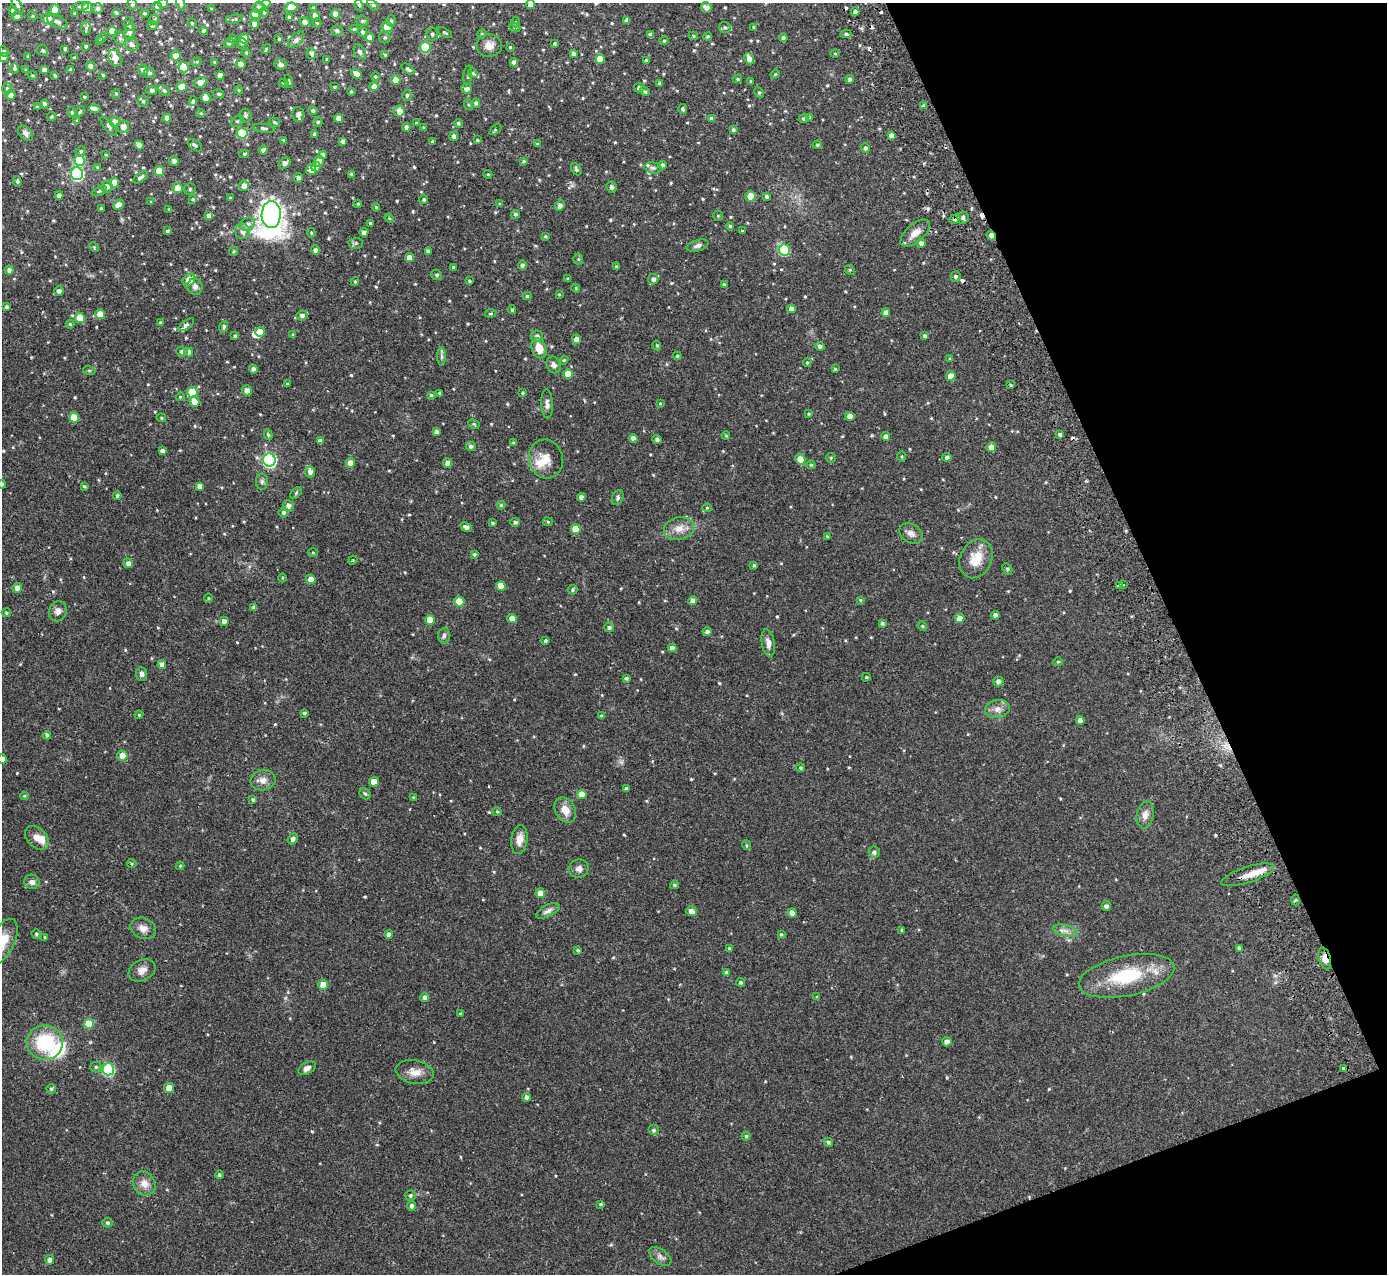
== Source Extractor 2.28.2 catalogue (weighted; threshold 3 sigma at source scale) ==
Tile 12 of 4 x 4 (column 4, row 3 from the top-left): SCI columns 4210-5594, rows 1453-2724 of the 5648 x 5578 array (HDU 1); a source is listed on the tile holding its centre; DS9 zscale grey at full resolution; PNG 1389 x 1276 px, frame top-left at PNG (2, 3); each listed source drawn as its Kron ellipse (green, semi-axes under 4 px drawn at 4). Shown black and unused: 19% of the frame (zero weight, under 2 of 3 exposures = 3% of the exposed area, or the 3 px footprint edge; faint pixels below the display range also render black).
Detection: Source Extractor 2.28.2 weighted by HDU 2 'WHT'; one run over the whole footprint, this tile lists its part. Background 0.096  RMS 0.006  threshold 0.027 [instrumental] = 3 sigma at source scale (4.5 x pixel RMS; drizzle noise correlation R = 1.50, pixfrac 1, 0.05/0.05 arcsec/px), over >= 5 px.
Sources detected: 656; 1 inside a brighter object's white glare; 9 cosmic-ray / hot-pixel residue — neither listed nor drawn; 15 inside a brighter listed object's ellipse — not listed separately; of the other 631, all 500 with FLUX_AUTO >= 0.587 (the completeness limit of this list) listed and drawn (131 fainter detections not listed), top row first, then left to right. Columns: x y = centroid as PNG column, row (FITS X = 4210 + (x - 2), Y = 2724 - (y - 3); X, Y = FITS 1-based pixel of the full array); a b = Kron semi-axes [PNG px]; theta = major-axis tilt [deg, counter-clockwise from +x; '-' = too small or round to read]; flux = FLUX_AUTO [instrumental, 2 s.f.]
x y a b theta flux
163 3 5 5 - 1.5
181 3 7 4 -72 1.3
132 4 6 4 -75 0.97
266 4 4 3 - 0.61
531 4 4 4 - 3.2
359 5 5 4 - 0.77
373 5 7 4 -44 0.79
18 6 9 4 -60 1.5
157 6 5 4 - 1.6
81 7 8 4 6 1.3
259 7 6 5 - 2.3
291 7 6 5 - 11
706 7 5 5 - 3.1
87 8 5 5 - 10
97 8 5 5 - 1.4
313 8 4 3 - 0.88
211 9 3 3 - 0.67
55 10 5 5 - 6.4
13 11 4 4 - 1.2
264 12 5 4 - 0.86
855 12 4 4 - 1.9
75 13 4 3 - 0.78
116 13 4 3 - 0.82
145 13 4 3 - 0.71
255 14 5 4 - 8.1
335 14 4 4 - 4.1
17 16 5 4 - 1.3
33 16 4 3 - 0.6
315 16 5 4 - 2.5
289 17 4 4 - 0.91
48 18 6 5 - 4.3
234 19 8 4 11 0.89
154 20 5 4 - 0.72
627 20 4 4 - 2.5
362 21 6 5 - 1
391 21 5 5 - 1
57 22 11 5 -23 2.4
305 22 5 4 - 2.2
516 22 5 3 - 0.59
192 23 4 4 - 0.66
317 23 4 4 - 0.63
129 24 7 5 -82 1.7
255 24 4 4 - 3.5
153 26 5 4 - 0.74
387 27 5 5 - 14
515 27 6 4 -24 0.94
754 27 4 3 - 0.77
86 28 7 5 90 1.1
725 28 6 5 - 1.2
354 29 5 4 - 0.98
112 31 5 4 - 5.7
203 31 4 4 - 1.1
337 31 5 5 - 1.5
130 32 8 5 82 1.7
363 32 4 4 - 1.3
445 33 8 3 -29 0.72
432 34 6 5 - 1.5
482 34 4 4 - 0.69
846 34 5 4 - 1.1
650 35 4 3 - 1.7
693 36 5 4 - 0.69
708 36 4 4 - 0.9
369 37 5 4 - 2.4
385 37 6 6 - 1.1
102 38 5 4 - 0.64
120 38 7 5 -67 1.3
244 38 5 5 - 5.4
783 38 4 4 - 1.7
232 39 4 3 - 0.62
279 39 3 3 - 0.7
296 40 10 5 45 1.6
99 41 4 4 - 0.64
664 41 4 4 - 0.66
229 43 5 5 - 0.89
242 43 5 4 - 0.92
554 43 3 3 - 0.85
132 44 7 6 - 1.8
86 46 3 3 - 0.9
489 46 13 11 2 4.5
425 47 5 5 - 27
510 47 3 3 - 0.67
65 49 4 3 - 0.97
266 49 5 4 - 0.64
43 50 6 5 - 1.3
4 51 5 4 - 0.85
360 52 8 5 -60 2.2
246 53 5 4 - 0.59
311 53 5 4 - 2.1
573 53 4 4 - 1.7
835 54 4 4 - 0.61
385 55 4 3 - 0.75
176 56 5 5 - 3.7
4 57 4 4 - 2.3
28 57 4 3 - 0.78
75 58 3 3 - 0.83
115 58 8 6 -57 5.8
327 59 3 3 - 0.59
600 59 5 5 - 8.1
749 59 6 4 -67 4.2
646 60 4 4 - 0.87
197 62 5 4 - 0.67
215 62 3 3 - 0.72
514 62 4 4 - 2.2
241 64 5 4 - 2.4
280 64 6 5 - 1.8
91 66 4 4 - 2.6
184 67 5 5 - 17
15 69 5 4 - 1
408 69 7 3 -38 1.4
26 70 3 3 - 0.76
44 70 4 4 - 2.2
71 70 4 4 - 1.9
143 70 5 5 - 2.4
149 73 5 5 - 1.2
473 73 5 4 - 0.89
356 74 5 4 - 3.6
775 74 5 4 - 0.63
33 75 4 3 - 0.66
55 75 4 3 - 0.68
103 75 3 3 - 0.59
220 75 4 4 - 4
468 75 10 4 84 0.95
375 76 4 4 - 0.69
737 79 4 4 - 0.71
849 79 4 4 - 1.5
396 80 4 4 - 7.1
289 81 7 3 -76 0.9
751 81 4 3 - 0.62
200 82 7 5 29 3.9
284 83 5 4 - 0.76
660 83 4 3 - 1.2
182 87 5 5 - 6.8
334 87 3 3 - 0.61
374 87 4 4 - 4.4
7 88 6 5 - 1
466 88 5 5 - 2.6
639 88 5 4 - 1.9
152 90 5 4 - 1.3
164 90 7 4 -39 1.1
239 90 4 4 - 0.59
351 91 3 3 - 0.76
645 91 5 4 - 0.78
759 92 5 4 - 0.79
116 93 4 4 - 0.7
219 94 5 4 - 0.82
10 95 5 4 - 3
407 95 5 4 - 1.1
84 97 3 2 - 0.67
206 98 5 4 - 4.7
143 101 5 5 - 1.1
193 101 4 4 - 0.99
476 103 5 4 - 1.4
44 104 4 4 - 1.4
469 105 5 3 - 0.6
924 106 4 4 - 1.5
37 107 3 2 - 0.59
95 109 5 4 - 2
683 109 5 4 - 1.3
313 111 4 4 - 1.5
399 111 5 5 - 4.4
72 112 5 4 - 0.79
80 112 6 4 52 1
201 113 5 4 - 0.76
298 115 7 5 -84 2.6
245 116 7 6 - 1.7
51 117 4 4 - 0.85
167 118 4 4 - 3.5
339 118 4 4 - 4.2
711 118 4 4 - 1.3
804 118 5 4 - 0.97
809 118 4 4 - 1.1
77 120 4 4 - 0.61
237 121 7 5 35 1.2
115 122 5 5 - 6.7
274 122 6 4 -17 0.85
318 122 4 4 - 0.95
416 123 3 3 - 0.62
458 123 4 4 - 1.1
109 126 12 4 -50 1.6
123 127 6 6 - 3.5
406 127 4 4 - 1.7
423 127 3 3 - 0.62
263 128 11 4 -7 1.3
495 130 7 4 37 0.81
733 130 4 4 - 1.2
26 133 9 6 -46 2.1
242 133 5 5 - 19
315 134 4 4 - 1.8
454 136 5 4 - 2.2
892 136 4 4 - 3.1
283 140 4 4 - 0.67
477 140 4 3 - 0.73
343 141 4 3 - 1.8
432 141 4 3 - 0.64
537 144 4 4 - 0.86
139 145 5 4 - 3.5
195 145 8 5 -34 1.3
817 145 4 4 - 0.96
865 148 4 4 - 1.4
263 150 4 4 - 1.7
81 151 5 5 - 0.99
244 154 5 4 - 0.81
106 155 4 3 - 0.61
323 155 4 4 - 1.8
79 160 5 5 - 16
174 161 5 5 - 1.7
319 161 5 5 - 3.8
524 161 4 3 - 0.73
285 163 6 5 - 2.4
663 165 4 4 - 1.6
97 167 4 3 - 0.6
316 167 5 4 - 5.7
653 168 9 5 -10 1.5
576 169 6 4 -63 1
311 170 5 5 - 4.2
159 171 5 5 - 12
77 174 6 6 - 80
351 174 4 3 - 0.74
488 174 4 4 - 0.64
140 177 8 4 36 1.7
298 178 5 4 - 1.7
17 181 5 4 - 0.95
114 183 5 4 - 8
107 186 6 5 - 2.8
244 186 5 5 - 3.2
611 187 5 5 - 1.8
177 188 5 5 - 5.4
190 189 5 5 - 0.98
99 191 8 3 27 0.87
59 195 4 4 - 2.3
751 196 5 5 - 11
767 196 4 4 - 1.4
230 198 3 3 - 0.76
193 199 3 2 - 0.59
424 199 4 4 - 1.1
151 202 4 3 - 0.63
358 204 4 3 - 0.63
500 204 4 3 - 0.89
118 205 6 4 42 3.9
560 206 6 4 64 2.7
376 207 4 4 - 0.79
101 209 4 3 - 1.5
169 209 4 3 - 0.59
271 214 13 9 88 520
516 214 4 4 - 1.1
209 216 4 4 - 2.4
718 216 5 5 - 0.68
389 218 5 4 - 0.59
963 218 6 5 - 1.5
955 219 6 4 21 3.3
370 223 3 3 - 0.74
247 224 8 6 32 2
730 226 4 4 - 0.83
167 231 3 3 - 1
243 231 8 7 - 3.3
742 231 3 3 - 0.9
364 232 4 4 - 2.1
311 233 5 4 - 0.74
915 233 18 9 40 5.7
991 235 5 3 - 3.2
545 236 3 3 - 0.84
356 243 7 5 2 1.2
921 243 5 4 - 2
697 246 11 5 15 2
94 247 5 4 - 0.73
315 250 4 4 - 2
784 250 5 5 - 33
234 251 4 4 - 0.81
428 251 4 4 - 1.7
409 258 4 4 - 4.2
578 259 5 5 - 0.74
522 265 4 4 - 1.6
453 267 4 4 - 0.59
617 267 4 3 - 1.3
9 270 4 4 - 1.8
850 270 5 4 - 0.71
437 275 5 5 - 1.1
956 277 5 5 - 1.2
568 279 4 3 - 0.93
653 279 5 5 - 1.8
189 280 7 5 44 9.4
355 281 4 3 - 0.84
470 281 4 3 - 0.77
724 284 4 4 - 0.79
195 287 8 7 - 2.7
576 288 4 4 - 0.62
59 291 4 4 - 1.9
559 294 4 3 - 0.63
527 296 4 4 - 0.96
6 307 4 3 - 1.2
791 309 4 4 - 3.2
512 310 4 3 - 0.93
490 313 6 4 7 0.73
886 313 4 4 - 2.9
100 314 5 4 - 8.8
302 315 5 5 - 2
80 318 5 5 - 12
161 323 4 3 - 1.2
70 324 4 4 - 0.71
186 325 9 4 36 1.3
224 327 6 4 72 1.1
260 332 5 5 - 6.1
293 335 4 3 - 0.66
235 336 4 3 - 0.85
537 336 6 6 - 2.1
925 336 4 3 - 1.1
577 339 4 4 - 4
657 345 5 4 - 0.76
820 346 5 4 - 1.3
539 348 10 7 -70 8.2
182 352 5 4 - 1.5
189 352 4 4 - 2.7
442 356 9 4 -90 1.5
677 356 4 4 - 0.9
950 359 4 3 - 0.72
564 360 4 4 - 0.64
807 362 4 4 - 0.78
554 365 9 6 -66 2.3
253 369 4 4 - 1.8
835 369 3 3 - 0.71
89 370 6 4 -19 0.75
568 374 5 5 - 7.4
951 376 5 5 - 5.3
287 384 4 4 - 0.74
1011 385 3 3 - 0.84
247 390 5 5 - 3.2
192 392 5 5 - 18
440 393 4 3 - 1.4
523 393 4 3 - 0.84
431 395 3 3 - 0.94
180 397 4 3 - 0.59
195 402 5 4 - 7.4
660 403 3 3 - 0.62
547 404 14 6 -88 2.5
809 414 4 3 - 0.61
850 416 4 4 - 3.9
74 418 5 5 - 10
161 418 5 4 - 0.73
474 424 6 4 -25 0.88
436 432 4 4 - 1.9
1060 434 4 3 - 1.6
268 435 5 4 - 0.86
726 435 4 3 - 0.72
886 436 4 4 - 2.4
633 438 4 4 - 2.3
657 439 5 4 - 1.6
320 441 4 4 - 1.8
514 443 4 3 - 1
471 446 5 4 - 1.6
991 447 5 4 - 4.1
162 451 4 4 - 2
902 456 5 3 - 0.6
947 457 4 4 - 1.4
831 458 5 5 - 0.69
546 459 19 17 -76 8.7
800 459 5 5 - 6.2
269 460 6 6 - 98
350 463 4 4 - 6.6
448 463 4 4 - 3.9
811 465 4 4 - 0.82
310 472 5 5 - 2.3
262 482 8 6 89 1.5
2 484 4 4 - 1.1
84 486 3 3 - 0.85
200 486 4 4 - 2.6
296 493 7 4 46 0.83
117 495 4 4 - 1.3
581 497 4 4 - 2.5
618 498 8 5 68 1.3
501 505 4 4 - 0.81
288 506 5 5 - 2.3
707 508 4 4 - 0.61
284 512 5 5 - 1.4
515 522 5 4 - 1.5
548 522 5 4 - 0.63
492 523 4 3 - 0.84
466 527 6 4 -26 2
576 529 5 5 - 11
679 529 15 11 12 6.2
911 533 12 9 -32 3.2
827 536 4 3 - 0.63
313 552 5 3 - 0.62
474 554 4 3 - 0.99
976 559 20 15 64 11
353 560 5 4 - 0.66
128 563 5 4 - 2.3
754 565 4 4 - 0.87
1007 569 6 4 -62 0.84
283 578 4 3 - 0.6
311 579 5 4 - 5
1123 584 3 3 - 1.2
501 586 5 4 - 7.3
1119 586 3 3 - 4.1
17 588 5 5 - 2.9
573 590 5 5 - 1.2
208 598 5 3 - 0.63
693 600 4 4 - 2.3
860 600 4 3 - 0.65
459 602 5 5 - 13
254 607 4 3 - 1.5
58 611 10 8 64 2.8
6 613 5 4 - 0.84
995 615 4 4 - 2.3
512 618 4 4 - 5.3
960 618 5 4 - 4.7
430 620 5 5 - 8.8
224 621 4 4 - 2.8
882 623 4 4 - 1.3
922 626 5 4 - 0.71
609 627 5 4 - 1.4
707 632 4 4 - 1.7
444 636 8 6 87 1.5
546 640 3 3 - 0.8
768 643 14 6 -81 3.7
672 648 4 4 - 2.8
1058 662 5 4 - 0.64
162 665 4 4 - 2.9
142 674 7 5 -87 1.7
866 677 4 3 - 0.65
626 678 3 3 - 1.1
998 681 5 5 - 2.3
997 709 12 9 9 3.8
304 713 3 3 - 0.93
139 715 4 4 - 0.61
601 716 4 3 - 1.3
1080 720 4 4 - 2.7
47 735 4 4 - 1.4
122 756 5 5 - 6.7
2 759 5 4 - 2.6
801 768 4 4 - 0.97
263 780 12 10 10 4.1
374 782 5 4 - 6.4
626 789 4 3 - 1.5
365 794 6 5 - 0.94
582 794 5 4 - 7.6
24 796 4 4 - 0.62
413 797 4 3 - 0.64
253 800 4 4 - 1
565 810 13 10 -61 6.2
497 811 5 4 - 0.76
1145 815 14 8 79 4.1
37 838 14 9 -46 4.5
293 839 6 5 - 1.6
519 839 14 8 81 5.1
746 845 5 3 - 0.61
874 852 5 5 - 1.6
132 864 4 4 - 0.65
180 866 4 4 - 0.65
579 869 10 9 - 2.8
1248 875 27 8 18 7.4
32 882 8 7 - 2.4
674 885 4 4 - 1
540 893 5 4 - 4.4
1296 900 5 3 - 0.74
1106 906 4 4 - 1.9
548 911 13 6 27 2.3
691 911 5 4 - 3.6
792 913 4 4 - 4.8
143 928 13 10 -23 3.9
902 930 4 3 - 0.8
1066 931 13 5 -14 2.9
36 934 5 5 - 1
389 934 4 4 - 2.1
781 934 4 3 - 0.71
45 937 4 3 - 0.61
2 942 25 12 63 13
1239 948 4 3 - 1.5
729 949 4 4 - 0.86
578 950 3 3 - 0.89
1325 959 11 5 -73 6.2
142 970 14 10 29 3.9
726 972 3 3 - 1.3
1126 976 48 20 12 34
741 982 4 4 - 1.2
323 985 5 5 - 9.4
425 997 4 4 - 1.9
817 997 4 4 - 0.74
460 1013 3 3 - 0.67
89 1024 5 5 - 12
45 1042 18 17 - 33
947 1042 4 4 - 2.9
96 1067 5 5 - 0.99
307 1068 9 5 32 2.8
1343 1068 4 4 - 0.64
108 1069 6 6 - 56
415 1072 19 11 -11 6.1
169 1088 5 5 - 7.7
51 1089 5 4 - 1.2
527 1097 4 4 - 1.8
653 1130 5 5 - 1.3
746 1136 4 4 - 0.86
828 1142 5 4 - 1.1
219 1175 4 4 - 1.1
144 1183 12 11 - 5
410 1196 5 5 - 1.1
601 1204 4 3 - 0.78
411 1206 5 4 - 1.6
107 1223 5 5 - 1.2
660 1257 13 7 -36 2.6
49 1260 5 4 - 1.9
Overlapping masked pixels (flux is a lower limit): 4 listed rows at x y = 955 219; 991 235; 1248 875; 1325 959
Isophote crosses this tile's border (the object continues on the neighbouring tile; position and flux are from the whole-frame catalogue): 8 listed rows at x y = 163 3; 181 3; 531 4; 18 6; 55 10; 2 484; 2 759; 2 942